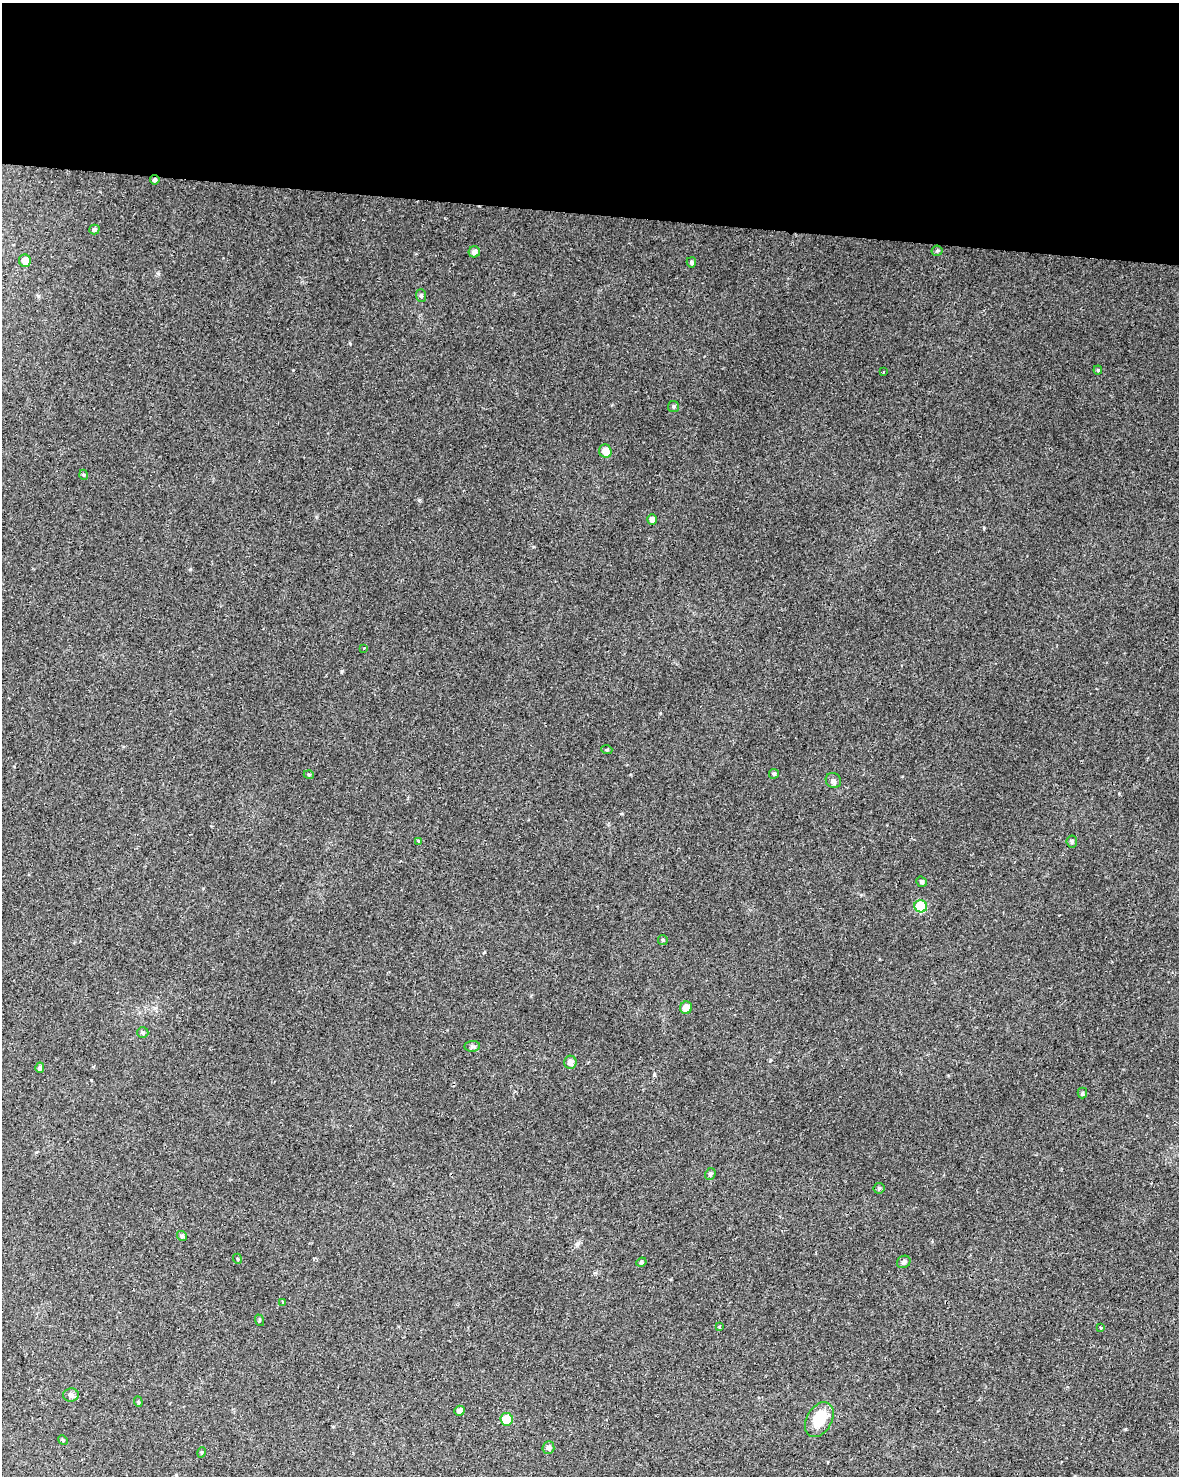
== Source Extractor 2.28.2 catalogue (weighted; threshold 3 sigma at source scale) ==
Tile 3 of 4 x 3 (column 3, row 1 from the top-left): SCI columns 2362-3538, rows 3234-4707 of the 4715 x 4936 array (HDU 1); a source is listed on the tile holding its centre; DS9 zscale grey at full resolution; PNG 1181 x 1478 px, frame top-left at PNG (2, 3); each listed source drawn as its Kron ellipse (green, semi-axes under 4 px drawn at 4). Shown black and unused: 14% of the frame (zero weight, under 2 of 3 exposures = <1% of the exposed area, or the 3 px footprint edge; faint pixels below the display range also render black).
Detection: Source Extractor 2.28.2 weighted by HDU 2 'WHT'; one run over the whole footprint, this tile lists its part. Background 0.0562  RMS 0.0069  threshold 0.0308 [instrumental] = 3 sigma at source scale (4.5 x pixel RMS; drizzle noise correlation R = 1.50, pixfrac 1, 0.0396/0.0396 arcsec/px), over >= 5 px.
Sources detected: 47; all 47 listed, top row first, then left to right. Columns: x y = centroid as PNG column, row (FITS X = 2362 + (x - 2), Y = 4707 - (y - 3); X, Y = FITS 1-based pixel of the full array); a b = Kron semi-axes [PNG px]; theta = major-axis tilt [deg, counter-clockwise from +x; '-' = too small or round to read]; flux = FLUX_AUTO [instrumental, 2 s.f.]
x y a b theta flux
155 180 5 4 - 1.6
94 230 5 5 - 1.8
937 251 5 5 - 1.1
474 252 6 5 - 3.1
25 261 6 6 - 4
691 262 5 4 - 1.6
421 296 6 5 - 1.4
1098 370 4 4 - 0.71
883 372 3 2 - 0.59
673 406 5 5 - 1.2
605 451 7 6 - 6.5
84 475 5 3 - 0.71
652 519 5 4 - 2.4
364 648 3 3 - 0.75
607 750 5 3 - 0.72
774 774 5 5 - 1.2
309 775 5 3 - 0.69
833 781 8 7 - 2
418 841 4 3 - 1.2
1072 841 6 5 - 1.4
921 882 5 5 - 1.4
921 906 6 6 - 29
663 940 5 4 - 0.83
686 1008 6 6 - 6
143 1033 6 5 - 1.2
472 1046 8 5 7 1.4
570 1062 6 6 - 3.8
40 1068 5 4 - 1.8
1082 1093 5 4 - 0.97
710 1174 6 5 - 1.4
879 1188 6 5 - 1
182 1236 5 4 - 1.3
238 1259 5 3 - 0.61
641 1262 5 4 - 0.99
904 1262 7 6 - 1.4
282 1302 3 3 - 1.9
259 1320 6 3 -73 0.78
720 1327 4 2 - 0.71
1101 1327 3 2 - 0.89
71 1395 8 6 3 1.8
138 1402 5 4 - 0.97
460 1411 5 5 - 2.6
507 1419 6 6 - 14
819 1420 19 12 60 19
63 1440 5 4 - 0.76
548 1448 6 6 - 2.5
202 1452 5 3 - 0.78
Overlapping masked pixels (flux is a lower limit): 1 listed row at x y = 155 180
Unlisted compact peaks at least as high as the median listed source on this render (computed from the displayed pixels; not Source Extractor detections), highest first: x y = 342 671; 1125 1429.